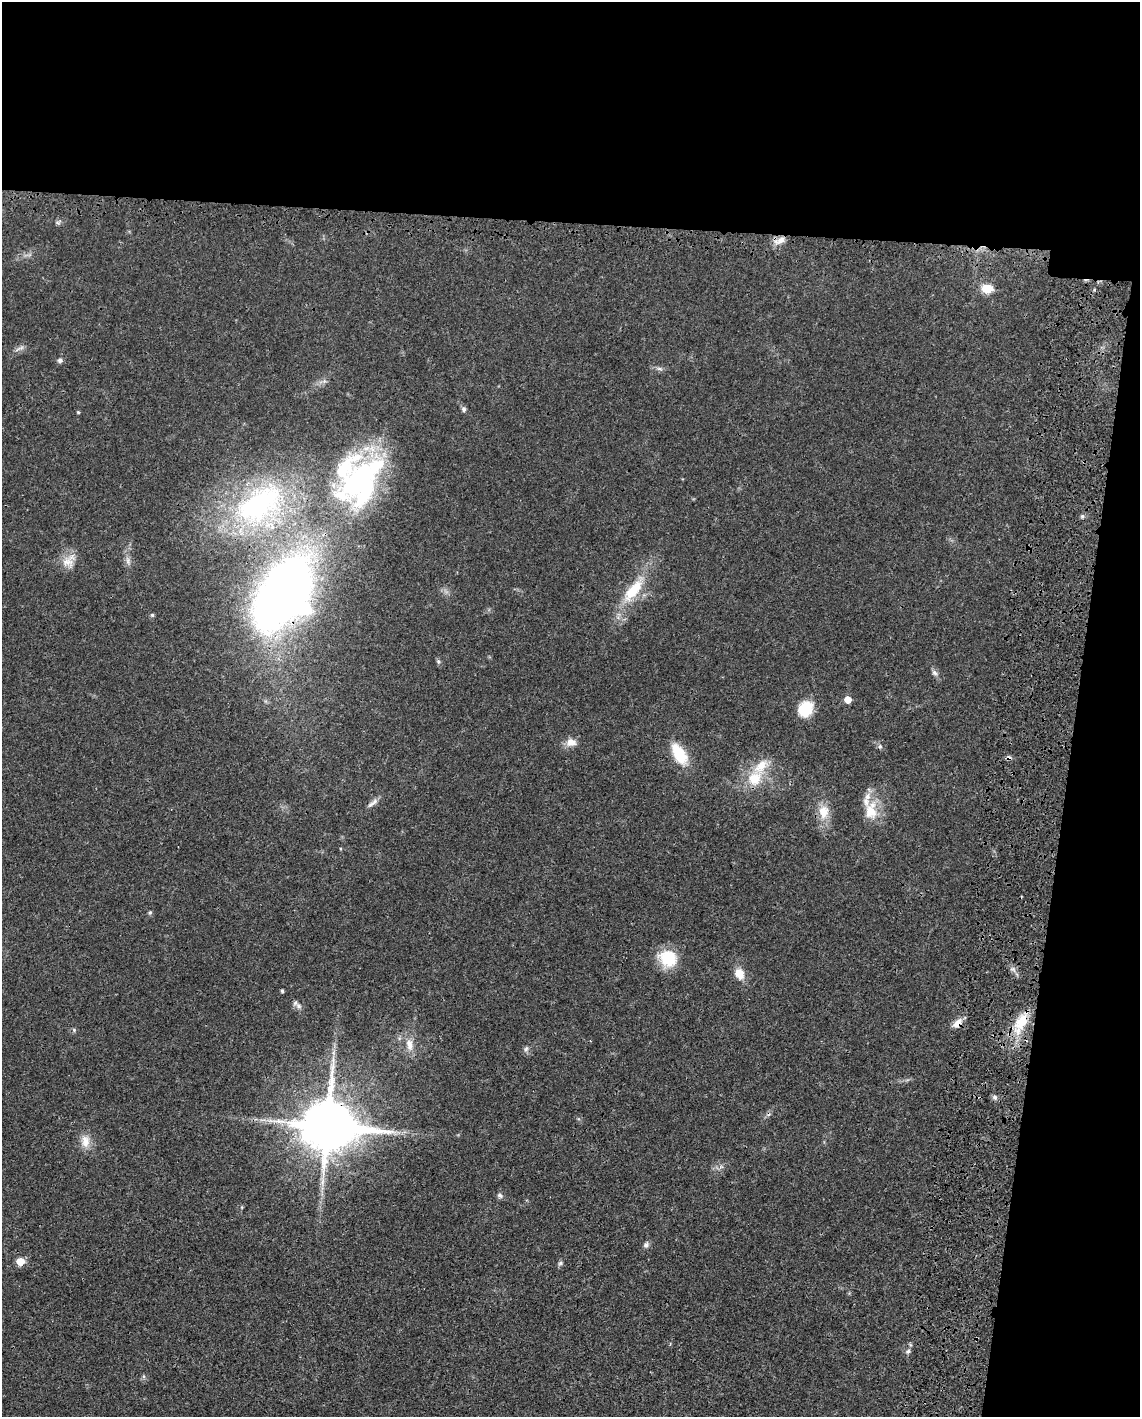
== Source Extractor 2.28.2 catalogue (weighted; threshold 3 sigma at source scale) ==
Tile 4 of 4 x 3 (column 4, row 1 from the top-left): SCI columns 3506-4643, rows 3090-4504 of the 4733 x 4651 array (HDU 1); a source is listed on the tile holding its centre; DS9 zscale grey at full resolution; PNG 1142 x 1419 px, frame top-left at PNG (2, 2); no overlay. Shown black and unused: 22% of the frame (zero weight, under 3 of 4 exposures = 7% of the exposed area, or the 3 px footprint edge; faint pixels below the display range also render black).
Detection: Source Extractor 2.28.2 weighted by HDU 2 'WHT'; one run over the whole footprint, this tile lists its part. Background 0.0165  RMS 0.0028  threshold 0.0125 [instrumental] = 3 sigma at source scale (4.5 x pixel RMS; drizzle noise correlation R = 1.50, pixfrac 1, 0.05/0.05 arcsec/px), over >= 5 px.
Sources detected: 53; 1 inside a brighter object's white glare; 2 cosmic-ray / hot-pixel residue — not listed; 5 inside a brighter listed object's ellipse — not listed separately; the other 45 listed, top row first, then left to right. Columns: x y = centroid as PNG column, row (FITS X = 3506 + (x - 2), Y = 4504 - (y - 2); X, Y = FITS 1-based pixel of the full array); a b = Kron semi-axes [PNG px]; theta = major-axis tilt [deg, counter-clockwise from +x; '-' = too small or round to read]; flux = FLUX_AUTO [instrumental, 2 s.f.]
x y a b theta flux
780 240 17 8 25 2.4
987 289 6 6 - 10
19 348 17 4 24 0.89
60 360 5 5 - 0.94
659 369 9 4 -9 0.68
464 409 7 6 - 0.63
78 412 4 4 - 0.33
359 479 80 34 46 58
260 504 79 43 34 58
1082 516 6 5 - 0.58
69 561 24 13 44 3.8
128 561 12 5 -77 1.1
633 590 43 15 52 11
284 592 56 35 56 260
152 615 5 5 - 0.41
438 661 6 5 - 0.5
934 673 9 6 -40 0.82
848 700 5 5 - 3.5
805 709 20 15 60 6.9
571 742 13 11 -6 2.4
880 746 6 5 - 0.54
679 754 27 13 -58 8.8
755 778 23 19 56 8
371 804 11 6 30 1.1
871 811 28 17 90 7
823 812 20 14 88 4.7
150 912 6 5 - 0.45
668 958 22 19 -32 9.4
739 974 13 9 -62 3.7
282 991 5 4 - 0.36
299 1006 9 8 - 1.2
1021 1022 29 15 58 8.2
957 1023 13 9 41 2.3
74 1030 5 4 - 0.38
409 1044 18 9 -84 3
526 1049 7 5 67 0.68
995 1097 7 6 - 0.82
328 1126 18 15 -4 1600
85 1141 18 11 -89 3.2
500 1195 8 6 -31 0.79
646 1245 8 7 - 0.82
20 1261 5 5 - 6
560 1263 7 5 23 0.56
908 1351 7 5 30 0.63
143 1376 6 4 -90 0.42
Overlapping masked pixels (flux is a lower limit): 5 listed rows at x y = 780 240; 284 592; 1021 1022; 957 1023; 328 1126